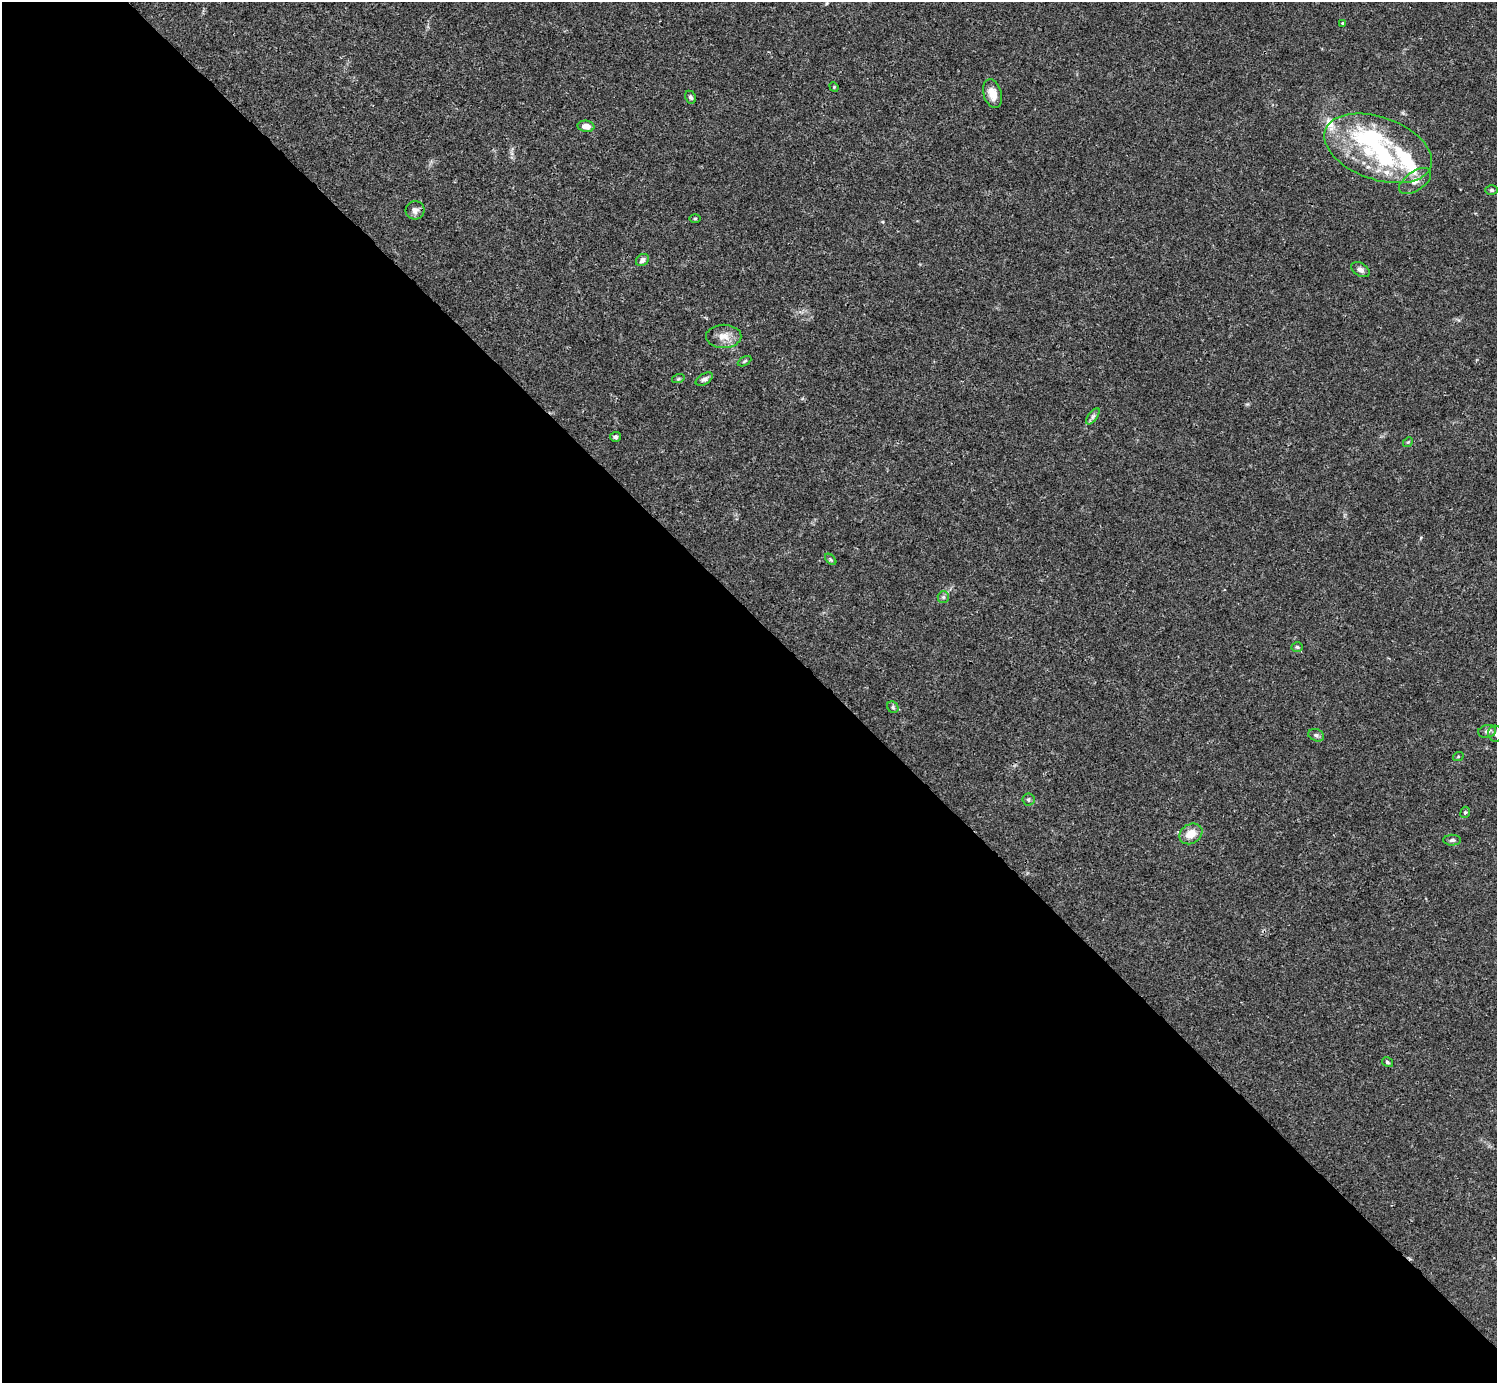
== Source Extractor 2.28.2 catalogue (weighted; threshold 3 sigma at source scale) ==
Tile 9 of 4 x 4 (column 1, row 3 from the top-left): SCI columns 1-1495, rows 1540-2920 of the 5983 x 5982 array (HDU 1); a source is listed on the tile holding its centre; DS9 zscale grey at full resolution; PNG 1499 x 1385 px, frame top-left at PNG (2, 2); each listed source drawn as its Kron ellipse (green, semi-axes under 4 px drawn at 4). Shown black and unused: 55% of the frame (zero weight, under 3 of 4 exposures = <1% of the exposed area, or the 3 px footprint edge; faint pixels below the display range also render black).
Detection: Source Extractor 2.28.2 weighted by HDU 2 'WHT'; one run over the whole footprint, this tile lists its part. Background 0.0163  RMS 0.0022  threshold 0.00973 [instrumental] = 3 sigma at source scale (4.5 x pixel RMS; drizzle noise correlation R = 1.50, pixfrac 1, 0.05/0.05 arcsec/px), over >= 5 px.
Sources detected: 40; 3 inside a brighter object's white glare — neither listed nor drawn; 5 inside a brighter listed object's ellipse — not listed separately; the other 32 listed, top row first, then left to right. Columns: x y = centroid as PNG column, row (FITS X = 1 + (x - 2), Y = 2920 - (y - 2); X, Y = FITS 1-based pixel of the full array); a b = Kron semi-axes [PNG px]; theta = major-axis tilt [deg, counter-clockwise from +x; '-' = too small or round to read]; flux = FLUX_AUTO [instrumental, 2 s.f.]
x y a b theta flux
1342 23 3 2 - 0.21
834 87 5 4 - 0.22
992 94 15 9 -73 2.4
690 97 6 5 - 0.52
586 126 8 5 -9 1.7
1378 148 56 31 -19 24
1415 181 18 9 35 1.8
1492 190 6 4 -2 0.34
415 210 9 9 - 1.1
695 218 6 4 0 0.27
642 260 7 5 38 0.88
1360 270 10 6 -31 0.84
724 336 18 11 0 2.4
745 361 7 4 28 0.3
678 379 6 4 18 0.28
704 379 9 5 31 0.67
1093 416 9 4 54 0.57
615 437 5 5 - 0.53
1408 442 5 4 - 0.25
831 559 7 4 -46 0.33
943 597 6 5 - 0.39
1297 647 5 4 - 0.36
893 707 6 5 - 0.35
1487 731 9 6 10 0.87
1496 734 8 7 - 0.64
1316 735 8 6 -20 0.55
1458 757 5 3 - 0.2
1028 799 6 6 - 0.44
1465 812 6 4 67 0.36
1191 834 12 9 32 2.8
1452 840 8 5 1 0.52
1387 1062 6 4 -32 0.35
Isophote crosses this tile's border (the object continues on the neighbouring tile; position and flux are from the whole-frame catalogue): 1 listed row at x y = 1496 734